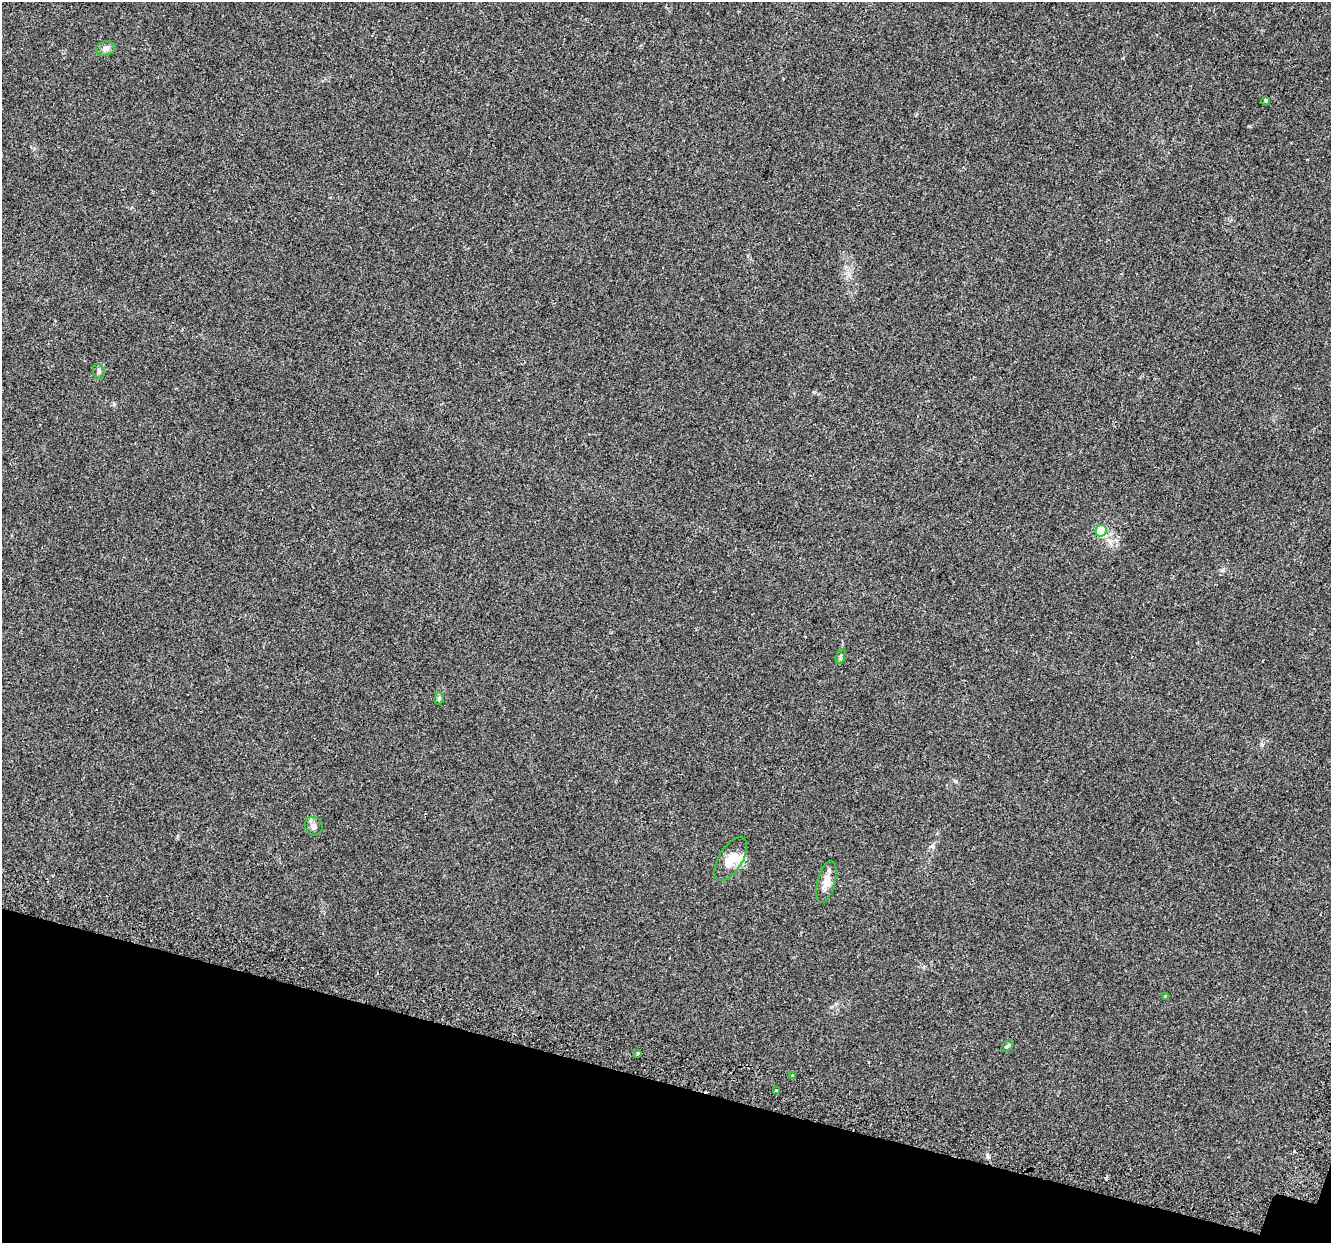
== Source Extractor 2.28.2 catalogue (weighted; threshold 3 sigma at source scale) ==
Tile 15 of 4 x 4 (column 3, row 4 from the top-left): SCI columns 2718-4046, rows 346-1586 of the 5427 x 5594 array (HDU 1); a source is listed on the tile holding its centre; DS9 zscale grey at full resolution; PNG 1333 x 1245 px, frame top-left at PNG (2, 2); each listed source drawn as its Kron ellipse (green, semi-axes under 4 px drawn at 4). Shown black and unused: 13% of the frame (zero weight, under 2 of 3 exposures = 4% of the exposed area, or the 3 px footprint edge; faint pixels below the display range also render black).
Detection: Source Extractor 2.28.2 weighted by HDU 2 'WHT'; one run over the whole footprint, this tile lists its part. Background 0.0371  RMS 0.0054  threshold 0.0245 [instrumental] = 3 sigma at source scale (4.5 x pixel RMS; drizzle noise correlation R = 1.50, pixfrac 1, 0.0396/0.0396 arcsec/px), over >= 5 px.
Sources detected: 18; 1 inside a brighter object's white glare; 3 cosmic-ray / hot-pixel residue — neither listed nor drawn; the other 14 listed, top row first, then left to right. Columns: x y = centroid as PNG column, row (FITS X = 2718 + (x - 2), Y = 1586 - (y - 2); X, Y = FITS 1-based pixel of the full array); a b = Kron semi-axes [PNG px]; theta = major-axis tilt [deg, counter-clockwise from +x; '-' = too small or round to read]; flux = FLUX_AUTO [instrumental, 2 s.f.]
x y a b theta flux
106 48 10 7 7 2.3
1266 101 5 3 - 0.65
99 371 7 5 -70 1
1101 531 6 5 - 28
840 657 8 3 72 0.86
439 698 6 4 75 0.87
314 826 10 8 -52 2.4
731 859 24 12 58 7.9
826 882 21 9 75 5.5
1165 996 3 2 - 0.49
1008 1046 7 4 45 0.91
638 1053 3 3 - 1.4
792 1075 3 3 - 2.6
776 1091 3 3 - 3.3